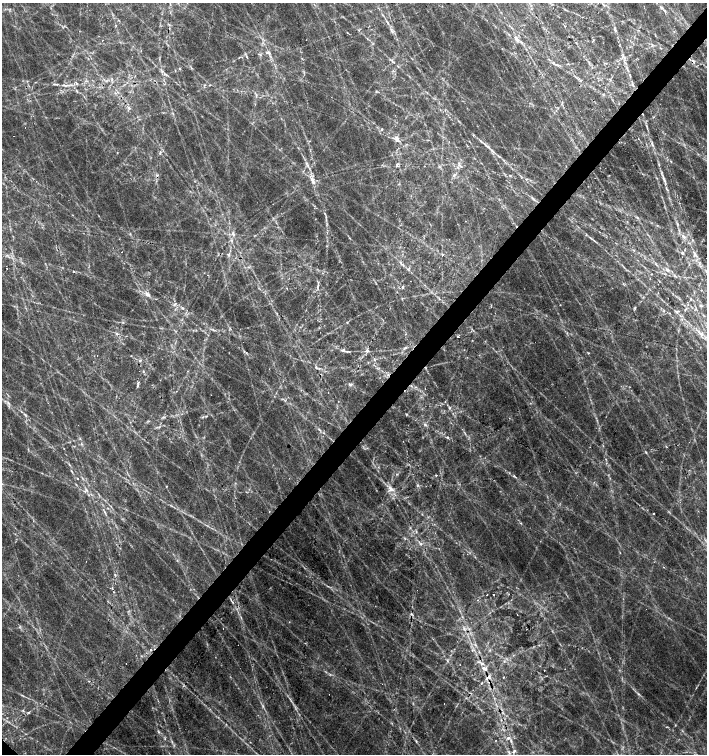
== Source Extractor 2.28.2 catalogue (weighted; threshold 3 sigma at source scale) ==
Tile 10 of 4 x 4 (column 2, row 3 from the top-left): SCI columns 1571-2979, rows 1508-3010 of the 6022 x 6017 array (HDU 1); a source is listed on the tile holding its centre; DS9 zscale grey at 2 x 2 block average (1 PNG px = mean of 2 x 2 image px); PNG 709 x 756 px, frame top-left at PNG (2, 3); no overlay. Shown black and unused: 4% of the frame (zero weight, under 2 of 3 exposures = <1% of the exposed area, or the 3 px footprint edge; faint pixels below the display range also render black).
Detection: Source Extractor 2.28.2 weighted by HDU 2 'WHT'; one run over the whole footprint, this tile lists its part. Background 0.129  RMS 0.014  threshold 0.0634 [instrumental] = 3 sigma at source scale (4.5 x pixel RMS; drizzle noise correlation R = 1.50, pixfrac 1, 0.0396/0.0396 arcsec/px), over >= 5 px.
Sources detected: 129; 14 cosmic-ray / hot-pixel residue — not listed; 3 inside a brighter listed object's ellipse — not listed separately; the other 112 listed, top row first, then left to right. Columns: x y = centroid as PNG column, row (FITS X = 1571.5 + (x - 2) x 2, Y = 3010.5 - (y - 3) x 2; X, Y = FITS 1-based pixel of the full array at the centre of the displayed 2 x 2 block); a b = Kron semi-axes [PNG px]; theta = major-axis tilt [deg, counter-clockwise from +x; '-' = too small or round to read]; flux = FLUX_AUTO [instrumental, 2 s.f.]
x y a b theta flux
662 8 4 3 - 4.5
565 9 4 2 - 2.4
615 29 7 3 -68 7.3
517 39 8 4 -60 12
593 40 4 2 - 5
141 51 2 2 - 4.3
269 53 6 3 -45 8.8
623 55 7 3 -78 7.9
247 57 3 2 - 2.3
556 64 6 2 -12 5.5
698 65 2 2 - 2.5
180 69 3 3 - 3.4
162 71 5 3 - 6.4
630 75 4 2 - 3.5
112 80 3 2 - 3.4
581 80 3 2 - 2.8
77 83 3 3 - 4.1
54 84 3 2 - 3.1
67 85 9 2 11 9.8
128 107 4 3 - 6.4
382 129 3 2 - 5
396 140 8 4 -52 13
652 144 6 3 -61 7.6
488 147 9 3 -40 11
117 153 2 2 - 1.4
397 165 5 3 - 5.2
459 165 5 3 - 6.9
308 166 6 2 -64 6.8
453 175 4 2 - 4.1
510 176 3 3 - 3.2
664 178 15 3 -71 16
312 180 11 4 -69 20
533 198 7 3 -51 6.4
677 224 4 3 - 4.9
233 233 4 3 - 5.7
683 236 8 3 -59 12
591 238 7 2 -42 5.7
694 254 7 4 81 13
442 255 3 2 - 3.1
6 268 2 2 - 5.1
667 270 6 3 79 6.1
73 271 3 2 - 3
318 286 8 2 79 7.7
403 287 3 3 - 5.6
701 290 2 2 - 2
147 294 7 5 -63 13
691 299 3 2 - 2.5
701 306 5 3 - 5
182 308 4 3 - 4.6
696 308 3 2 - 3
685 310 4 2 - 2.8
663 311 3 2 - 2.7
676 311 6 3 -42 5.4
680 316 4 2 - 3.5
117 334 4 3 - 5.7
458 337 2 2 - 7.6
405 348 5 2 - 4.8
343 350 9 4 -14 9.7
368 351 5 2 - 4.8
131 356 3 2 - 1.4
140 360 3 3 - 4.6
316 367 4 2 - 4.2
319 368 4 2 - 3.4
143 371 3 2 - 2.4
138 383 4 3 - 5
350 384 4 3 - 5.4
328 393 2 2 - 1.5
8 403 4 3 - 5.3
406 414 3 3 - 3.2
25 415 5 3 - 5.2
425 424 4 2 - 5.1
319 429 4 2 - 3.8
448 437 3 3 - 4.1
81 444 5 2 - 3.2
646 452 3 2 - 2.4
69 464 3 2 - 2.3
72 471 5 2 - 3
436 475 3 2 - 2.4
77 478 3 2 - 2.3
418 486 4 2 - 2.3
166 487 3 2 - 2.5
391 489 10 4 -39 18
86 490 5 2 - 4.7
269 511 2 2 - 1.6
654 514 2 2 - 5.8
521 523 3 2 - 2.5
416 531 4 3 - 3.6
421 544 4 3 - 4.4
663 567 2 2 - 1.5
115 575 3 2 - 3.4
113 592 2 2 - 1.5
487 595 2 2 - 7.1
493 595 2 2 - 14
232 602 4 2 - 3
411 614 4 3 - 5.6
289 622 2 2 - 2.2
223 628 2 2 - 0.97
464 628 4 2 - 4.5
238 645 2 2 - 3.1
482 663 3 2 - 7.7
484 668 5 3 - 14
544 671 2 2 - 3
488 677 8 4 38 12
503 677 3 2 - 2.2
639 694 4 2 - 3.6
444 703 2 2 - 4.5
28 712 3 3 - 2.8
159 732 3 2 - 3.1
508 738 4 3 - 6.2
416 741 4 2 - 2.7
511 741 4 3 - 5.1
515 751 5 4 - 5.9
Overlapping masked pixels (flux is a lower limit): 1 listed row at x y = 488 677
Diffuse or blended objects may show on this block-average render without a row.